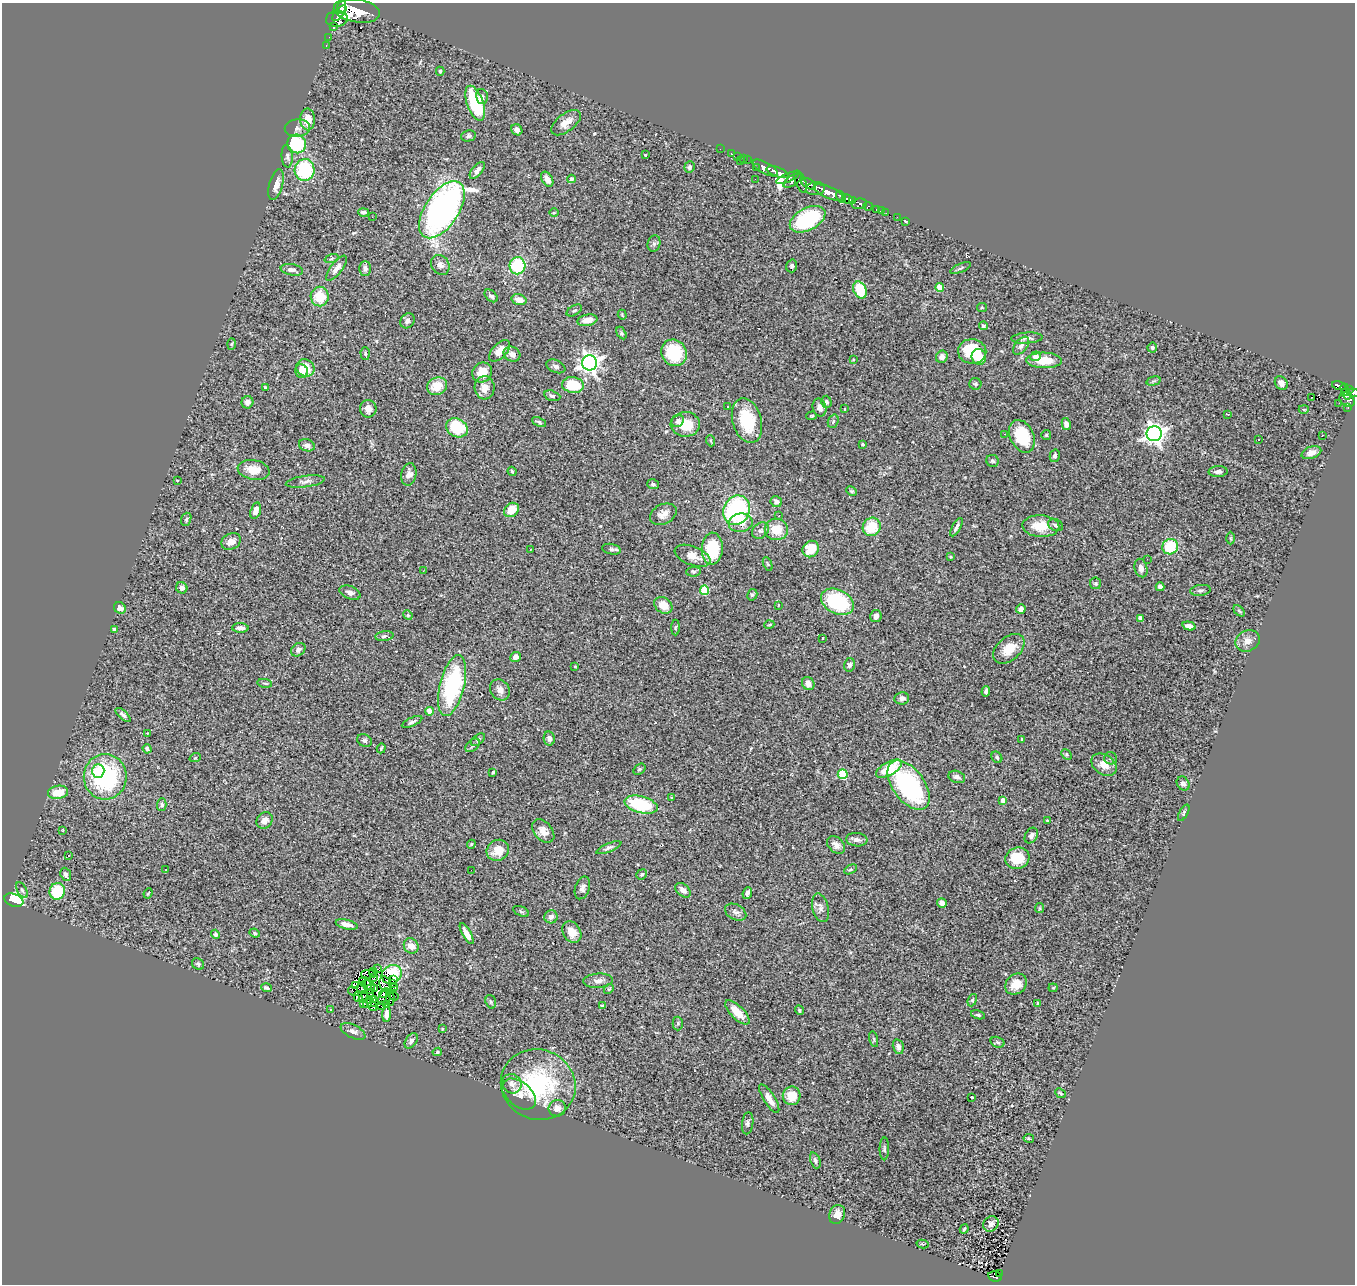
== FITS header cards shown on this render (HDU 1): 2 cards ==
NAXIS1  =                 1353
NAXIS2  =                 1282

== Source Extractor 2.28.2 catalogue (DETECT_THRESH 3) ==
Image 1353 x 1282 px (HDU 1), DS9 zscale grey, 1 PNG px = 1 image px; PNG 1357 x 1286 px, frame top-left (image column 1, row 1282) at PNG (2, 3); each listed source drawn as its Kron ellipse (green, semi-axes under 4 px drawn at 4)
Background 0.785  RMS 0.071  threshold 0.212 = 3 sigma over >= 5 px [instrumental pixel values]
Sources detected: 357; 6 with non-positive FLUX_AUTO (blend fragments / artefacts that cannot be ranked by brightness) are neither listed nor drawn; the other 351 listed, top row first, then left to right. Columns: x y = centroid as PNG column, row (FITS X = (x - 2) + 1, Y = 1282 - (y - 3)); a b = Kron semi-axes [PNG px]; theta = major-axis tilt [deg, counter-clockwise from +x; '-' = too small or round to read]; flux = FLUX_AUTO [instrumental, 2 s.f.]
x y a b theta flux
341 7 7 3 69 1100
357 11 23 11 -9 2700
339 13 9 4 49 1300
337 19 11 8 4 1.9
334 27 3 2 - 34
329 37 2 2 - 3.1
326 45 3 2 - 12
440 71 4 4 - 5.9
482 97 8 6 -75 16
475 103 18 8 -70 270
308 119 11 7 89 69
566 123 17 8 37 44
297 128 12 9 2 25
517 130 6 5 - 19
468 136 7 5 12 12
297 144 9 9 - 260
720 149 2 2 - 7.9
731 153 3 2 - 18
645 155 4 3 - 3.6
287 156 11 5 -86 15
737 156 2 2 - 11
743 158 3 2 - 35
747 160 2 2 - 12
740 161 2 2 - 58
689 167 6 5 - 9.2
756 168 3 2 - 4.4
765 168 14 5 -29 1200
305 170 11 10 - 340
477 170 10 5 50 22
777 172 11 5 -18 1400
788 178 12 4 22 330
547 179 8 5 -59 37
571 179 4 4 - 11
755 179 2 2 - 3.9
792 181 10 5 34 490
800 181 11 5 -68 530
809 184 8 4 -28 270
276 185 16 7 75 39
815 189 9 6 6 800
829 193 16 5 -22 2400
841 197 6 4 -62 650
848 199 5 4 - 620
852 200 3 3 - 390
859 204 7 5 8 190
868 206 4 3 - 290
876 209 3 2 - 25
442 210 32 17 56 1900
881 211 3 2 - 12
363 212 5 4 - 12
554 213 5 3 - 4.4
886 213 2 2 - 12
372 217 2 2 - 23
897 217 2 2 - 7.6
808 219 19 11 28 360
905 221 4 2 - 4.9
654 243 8 6 75 13
331 259 7 3 19 6.8
440 265 10 8 -56 25
517 266 8 8 - 240
792 266 6 5 - 11
337 268 15 6 52 32
365 268 7 6 - 21
960 268 11 3 23 7.4
292 270 11 5 -10 22
940 287 4 4 - 99
860 290 9 6 -64 160
491 296 8 5 -42 14
320 297 10 9 - 110
519 300 7 5 -16 41
982 307 5 4 - 5.7
574 310 8 4 31 9.1
622 315 5 3 - 5.1
587 320 10 5 10 34
407 321 8 6 52 16
983 326 4 4 - 9
621 333 7 4 -60 7.4
1027 338 16 5 4 20
231 344 6 4 88 6
1021 346 10 6 52 18
1152 347 5 5 - 7.7
499 351 13 7 47 59
972 351 14 12 -7 190
674 353 14 12 -53 240
365 354 6 4 -86 8
512 354 8 7 - 34
1035 356 5 5 - 30
942 357 6 6 - 22
979 357 8 7 - 64
853 360 3 3 - 4.7
1044 360 17 7 -1 110
590 363 7 7 - 2600
556 366 10 6 -22 15
305 368 9 8 - 83
302 371 7 6 - 25
482 372 10 9 - 73
1154 381 7 4 15 7.2
1281 383 7 6 - 21
975 384 6 6 - 9.3
573 385 11 8 -9 150
1339 385 7 3 -16 120
437 386 10 8 27 86
265 387 3 3 - 5.7
485 388 11 10 - 43
1345 388 4 3 - 95
1349 389 4 3 - 78
1345 392 4 3 - 89
1353 393 6 4 -1 330
1348 395 4 3 - 180
552 396 8 5 -17 11
1311 397 2 2 - 2
1347 400 8 6 -40 350
247 402 6 6 - 19
826 402 6 5 - 11
1339 403 2 2 - 8.5
728 406 3 3 - 14
820 408 9 7 -77 23
1348 408 3 3 - 18
368 409 9 8 - 38
844 409 3 2 - 3.7
1304 409 5 3 - 5.5
1228 414 3 2 - 6
812 416 5 4 - 4.8
678 421 6 5 - 14
747 421 23 14 -74 190
833 421 7 5 70 8
539 422 7 3 -25 8.6
685 424 15 12 -3 98
1066 424 6 4 -79 22
457 428 11 9 -28 240
1005 434 2 2 - 2.2
1154 434 7 7 - 2800
1046 435 5 5 - 6.8
1322 435 3 2 - 2.6
1022 436 17 11 -64 200
1258 439 3 2 - 5.6
711 441 5 3 - 5.2
863 444 3 2 - 4.7
307 445 8 6 -18 20
1311 453 10 6 20 30
1055 456 6 5 - 13
993 461 6 6 - 9.8
254 470 16 10 -10 73
512 471 5 3 - 6.6
1218 472 9 5 2 17
409 474 11 7 79 31
177 480 3 2 - 3.1
305 481 19 5 8 22
653 484 6 5 - 9.3
852 491 6 4 -27 5.9
776 502 6 5 - 16
511 510 8 6 40 82
737 510 15 13 62 570
256 511 8 5 72 30
663 514 14 9 27 35
779 516 3 3 - 5.5
186 519 7 5 70 7.8
741 523 12 9 8 48
1055 525 8 6 -23 13
1041 526 18 11 -3 110
872 527 9 8 - 150
956 527 10 3 61 15
776 529 11 10 - 83
760 531 9 7 40 14
1230 538 6 4 -89 5.6
231 541 10 8 27 43
1170 547 8 7 - 180
611 549 9 5 -11 11
712 549 16 10 87 220
811 549 8 7 - 110
531 550 2 2 - 2.9
692 556 19 9 -22 51
951 557 3 3 - 3.9
1147 559 2 2 - 2.7
768 564 7 4 -67 5.7
1141 568 9 6 -74 29
423 571 2 2 - 3.3
693 572 7 4 6 7.5
1096 583 6 5 - 8.7
1160 587 4 4 - 17
182 588 6 5 - 24
704 590 4 4 - 210
1201 590 10 5 6 13
350 593 11 6 -20 17
752 595 6 5 - 7.9
837 602 17 12 -27 390
663 605 10 7 -35 65
778 605 3 3 - 5
120 608 6 5 - 25
1021 609 5 4 - 19
1239 611 7 4 -45 7.5
408 615 5 4 - 6.1
876 616 6 5 - 20
1140 618 4 4 - 22
769 625 5 3 - 4.4
1189 626 7 4 -14 27
240 628 8 4 -2 22
675 628 8 3 88 5.7
114 629 3 3 - 13
384 636 9 5 6 11
823 638 3 2 - 5
1248 641 12 10 27 37
1009 649 18 11 41 86
298 650 8 6 38 15
516 657 5 5 - 22
849 665 7 5 75 11
575 666 4 2 - 3.1
265 683 7 3 -9 6.9
808 683 7 6 - 27
452 686 31 12 76 570
500 690 11 9 -55 33
986 691 5 3 - 14
902 698 7 6 - 19
429 711 4 4 - 51
123 715 9 4 -42 13
412 722 11 4 24 13
147 733 3 3 - 3.3
549 738 7 5 -79 15
1022 739 3 3 - 5.8
364 740 7 6 - 11
478 740 8 4 38 11
473 745 8 5 39 11
381 748 5 3 - 5.6
147 749 5 3 - 8.9
1067 754 6 4 -46 5.6
997 757 6 5 - 8.6
195 758 6 3 18 4.8
1111 758 6 6 - 9.9
1104 765 14 9 -35 53
639 769 7 5 39 7.8
889 769 14 6 30 160
98 771 7 6 - 37
493 772 3 3 - 6.9
843 774 5 5 - 320
105 777 23 21 -90 610
957 777 8 6 -18 21
1183 783 7 6 - 13
909 785 28 16 -54 670
58 792 10 6 8 72
672 797 3 3 - 5.2
1003 800 4 4 - 43
162 805 6 4 89 10
641 805 17 8 -15 290
1184 813 9 4 61 8.6
264 820 9 7 47 29
1047 820 4 3 - 6.6
63 830 4 2 - 3.2
543 831 13 9 -48 38
1031 835 8 6 58 19
857 840 10 6 -7 18
471 844 4 4 - 5.5
836 845 10 7 -42 25
609 848 13 4 22 14
498 850 11 10 - 69
69 855 3 2 - 1.8
1017 858 12 10 16 140
851 869 7 4 30 6.6
166 870 3 2 - 4.1
471 870 2 2 - 3.8
66 874 7 5 -69 15
642 874 5 5 - 6.5
582 888 11 7 71 19
22 890 8 4 -60 9.6
683 890 9 5 -41 29
57 891 8 8 - 180
148 893 5 4 - 5.3
747 893 6 4 68 15
14 900 10 6 -19 530
942 903 5 4 - 28
820 908 14 8 -75 25
1040 908 5 4 - 5.4
521 911 8 4 -25 8.1
736 912 11 7 -28 21
551 917 6 6 - 25
347 924 11 5 -13 29
572 932 11 8 -59 56
255 933 5 4 - 6.2
215 934 5 4 - 9.4
467 934 12 4 -60 39
411 946 8 7 - 40
198 964 6 5 - 9.9
378 969 3 2 - 10
373 972 4 3 - 6.2
368 974 7 2 0 6.6
392 974 10 9 - 80
373 978 4 2 - 7.3
393 980 3 2 - 7.8
362 981 4 2 - 2.6
598 981 15 7 4 29
385 984 8 5 -69 8
393 984 2 2 - 6
1016 984 12 9 39 54
368 985 7 3 -18 5.2
356 986 4 3 - 8.8
361 987 5 3 - 4.4
395 987 3 2 - 4.7
266 988 5 3 - 9.5
374 988 3 2 - 4.9
1053 988 4 4 - 4.5
371 989 5 2 - 4.5
609 989 5 4 - 5.9
353 991 6 2 -31 2
371 993 3 2 - 5.1
385 993 6 3 26 8.6
393 996 5 2 - 1.8
358 997 5 2 - 13
363 998 5 3 - 0.034
385 998 7 5 61 18
390 998 7 3 -84 0.28
373 999 3 2 - 5.8
370 1000 4 2 - 1.8
972 1000 6 4 69 7
491 1002 7 5 -73 8.7
364 1003 2 2 - 5.9
367 1003 4 2 - 5.6
374 1003 3 2 - 0.86
1038 1004 4 4 - 16
382 1005 3 2 - 5
387 1005 3 2 - 250
602 1005 4 3 - 6.3
373 1006 5 2 - 7.5
330 1010 3 2 - 3.8
799 1010 5 4 - 7.8
737 1012 16 6 -44 87
387 1014 7 4 87 24
978 1015 7 4 -14 7.3
678 1023 7 5 89 7.8
442 1029 3 2 - 3.5
353 1031 13 6 -26 20
874 1039 8 3 -77 6.1
411 1041 8 5 56 16
997 1042 7 5 -17 9.6
898 1047 7 5 -76 19
437 1052 5 4 - 7.8
512 1084 10 9 - 27
538 1084 38 35 -21 540
1060 1093 6 4 -41 6.6
519 1094 19 12 -39 48
792 1096 9 9 - 90
972 1097 3 3 - 10
769 1099 16 5 -57 41
557 1108 8 8 - 32
748 1123 11 5 82 12
1029 1138 5 2 - 5.6
884 1149 11 5 89 11
815 1160 8 5 -69 12
837 1214 10 7 68 41
991 1224 8 7 - 22
964 1229 5 3 - 5.9
923 1244 6 3 -14 4.5
999 1273 2 2 - 2.1
995 1276 7 5 -10 62
At the frame edge (FLAGS 8, measured only in part): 1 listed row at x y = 1353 393
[6 non-positive-flux detections neither listed nor drawn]